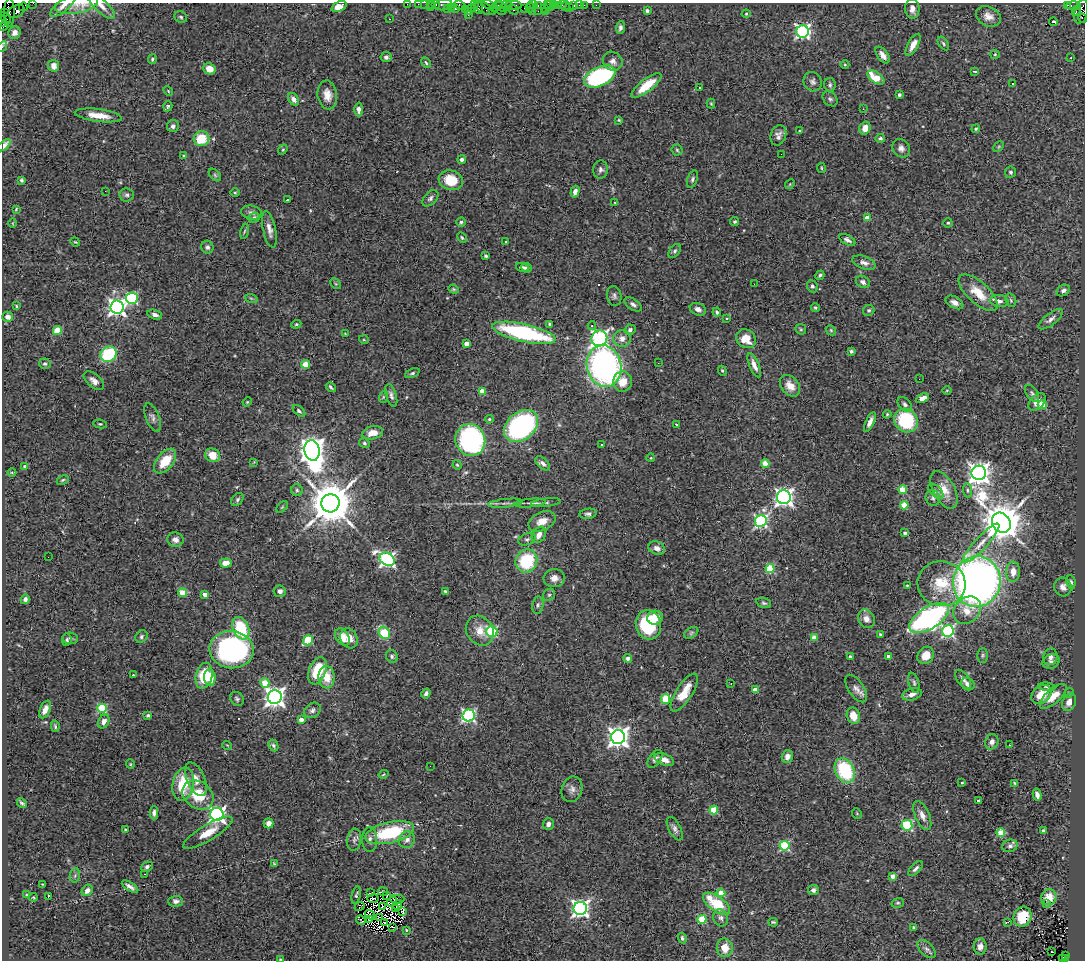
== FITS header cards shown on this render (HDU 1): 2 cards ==
NAXIS1  =                 1083
NAXIS2  =                  958

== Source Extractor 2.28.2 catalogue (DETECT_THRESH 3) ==
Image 1083 x 958 px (HDU 1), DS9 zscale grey, 1 PNG px = 1 image px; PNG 1087 x 962 px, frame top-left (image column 1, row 958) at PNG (2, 3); each listed source drawn as its Kron ellipse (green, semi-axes under 4 px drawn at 4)
Background 1.3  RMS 0.061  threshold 0.183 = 3 sigma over >= 5 px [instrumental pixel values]
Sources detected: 446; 5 with non-positive FLUX_AUTO (blend fragments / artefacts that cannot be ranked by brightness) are neither listed nor drawn; the other 441 listed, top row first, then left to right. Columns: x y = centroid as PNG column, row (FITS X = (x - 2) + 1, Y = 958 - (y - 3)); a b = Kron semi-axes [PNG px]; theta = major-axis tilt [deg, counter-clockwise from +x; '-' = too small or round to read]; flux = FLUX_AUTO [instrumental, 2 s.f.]
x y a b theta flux
33 3 2 2 - 37
76 4 22 9 11 43
407 4 2 2 - 28
418 4 2 2 - 52
425 4 2 2 - 47
431 4 3 2 - 39
435 4 3 3 - 190
443 5 9 5 11 240
460 5 6 4 -25 150
474 5 4 2 - 71
489 5 7 3 -19 220
498 5 5 2 - 180
507 5 5 3 - 53
513 5 8 3 1 320
533 5 3 2 - 82
538 5 3 2 - 56
547 5 3 3 - 110
554 5 3 2 - 58
558 5 3 2 - 130
562 5 2 2 - 34
574 5 3 3 - 130
579 5 2 2 - 20
584 5 2 2 - 45
596 5 2 2 - 22
1067 5 3 2 - 490
1073 5 7 3 -1 150
63 6 16 5 40 23
101 6 17 6 -44 27
550 6 5 3 - 150
565 6 5 2 - 50
23 7 4 2 - 140
339 7 8 5 23 41
430 7 2 2 - 140
452 7 3 2 - 76
501 7 7 3 -26 390
530 7 5 3 - 210
569 7 2 2 - 16
471 8 3 2 - 72
478 8 6 3 -83 380
484 8 11 5 -29 600
495 8 2 2 - 58
524 8 2 2 - 64
545 8 3 2 - 180
447 9 4 3 - 93
455 9 3 3 - 210
465 9 2 2 - 120
912 9 10 7 -87 25
501 10 5 3 - 440
513 10 6 4 -35 150
1076 10 5 2 - 990
16 11 9 6 27 960
468 11 3 2 - 71
493 11 2 2 - 59
532 11 2 2 - 96
538 11 2 2 - 170
647 11 3 3 - 7
546 12 3 2 - 18
1081 12 12 6 74 900
5 13 3 2 - 79
9 13 14 5 89 670
746 14 4 4 - 3.7
468 15 2 2 - 32
988 16 13 9 -27 33
181 17 6 5 - 7.7
5 18 7 2 -43 220
1083 18 4 2 - 230
389 19 3 2 - 6.2
2 21 5 2 - 180
1053 22 4 3 - 15
4 26 5 3 - 210
620 28 6 4 82 11
803 31 6 6 - 1000
14 33 6 6 - 21
943 44 7 4 -54 7.4
913 45 12 5 61 34
3 47 6 2 63 36
995 54 5 4 - 4.3
883 55 9 5 -53 26
386 57 5 5 - 9.8
1071 58 3 2 - 4.3
152 59 5 4 - 7.3
613 61 10 9 - 21
426 63 5 3 - 6.2
845 65 4 3 - 3.4
54 66 6 5 - 32
209 69 6 5 - 47
975 71 4 3 - 7.4
600 76 17 9 24 600
876 77 10 5 -34 110
813 82 10 8 -55 16
1013 84 3 3 - 6.9
646 85 18 6 38 99
830 85 7 5 -81 9.8
699 88 3 3 - 17
168 91 5 4 - 4.6
327 95 14 9 -81 43
899 95 3 3 - 10
294 99 7 5 -56 22
830 99 8 6 -45 10
711 104 5 4 - 4.3
168 106 5 4 - 6.9
359 109 7 4 -88 17
863 109 3 2 - 3.5
98 115 24 6 -7 63
619 120 4 3 - 4.2
173 126 6 6 - 12
865 128 6 5 - 35
976 129 4 3 - 5.5
800 131 4 3 - 4.2
778 135 10 7 70 19
880 138 4 4 - 8.5
201 139 8 7 - 110
4 145 8 4 41 41
999 147 6 4 45 5
901 148 9 8 - 19
283 149 5 4 - 4.4
677 150 5 5 - 6.5
781 154 2 2 - 3.3
183 156 4 3 - 4.5
462 160 4 4 - 11
821 168 5 2 - 4
600 169 9 7 82 13
1011 172 6 5 - 8.7
215 175 7 4 -46 7.4
692 179 9 5 70 9.6
21 180 4 4 - 7.4
451 180 12 10 -16 100
790 184 5 4 - 4.4
105 191 2 2 - 41
575 192 6 4 72 20
235 193 5 3 - 4.1
127 195 7 6 - 11
430 198 9 6 47 13
287 200 3 2 - 4.8
615 202 3 2 - 3.3
16 209 4 2 - 3.7
251 213 10 7 -12 16
254 218 6 5 - 13
867 218 4 4 - 45
461 222 5 4 - 7.6
735 222 4 4 - 6
13 223 5 3 - 3
948 223 4 4 - 5.8
269 229 19 6 -78 27
244 231 8 3 80 5.7
462 238 5 3 - 5
847 240 9 5 -29 14
505 241 3 3 - 9.6
75 242 5 3 - 3.8
207 247 6 6 - 13
675 251 8 5 52 9.4
486 256 4 3 - 6.6
864 263 12 6 -19 20
523 267 7 4 -15 12
526 268 5 5 - 9
820 275 5 4 - 7.1
863 282 7 5 -34 14
336 284 6 4 -44 5.9
754 284 2 2 - 4.7
812 286 6 5 - 8.8
454 289 5 4 - 5.2
1063 290 7 5 30 14
978 293 24 10 -42 93
614 296 10 7 -80 13
132 298 6 5 - 440
251 298 6 4 -19 5.3
1011 300 7 5 -70 7.3
999 301 9 6 -7 17
954 302 9 6 -28 21
633 304 10 5 -34 13
16 306 3 3 - 4.1
117 307 6 6 - 1800
815 308 4 4 - 5.3
698 309 8 6 -22 20
869 310 6 5 - 7.2
717 312 4 4 - 8.6
155 315 7 4 -16 16
8 317 5 5 - 20
727 318 4 2 - 3.2
1051 319 14 6 37 22
296 324 5 4 - 5.7
550 324 3 3 - 5.8
592 326 4 4 - 7.5
801 329 6 5 - 6
630 330 5 5 - 12
831 330 5 4 - 5.4
57 331 4 4 - 120
345 333 4 2 - 2.8
524 333 32 9 -13 570
599 338 8 7 - 960
622 338 8 8 - 28
746 339 10 9 - 79
364 340 5 3 - 3.7
466 344 4 4 - 32
851 351 4 3 - 8.2
108 354 8 7 - 290
658 363 3 2 - 5.6
45 364 6 5 - 7.5
306 364 4 4 - 100
754 365 13 5 -68 28
604 366 21 17 -75 1300
722 371 5 4 - 4.9
412 373 7 4 25 7.6
919 379 2 2 - 9.1
94 381 12 6 -40 21
623 381 10 9 - 57
790 386 12 8 -50 42
331 387 5 3 - 7.2
947 390 5 3 - 3.9
482 391 4 3 - 49
1032 393 9 5 -56 10
391 395 12 5 -73 14
383 397 6 4 72 5.5
922 398 7 4 26 54
247 402 5 3 - 3.7
1037 402 10 6 46 45
905 404 8 5 -49 12
1042 405 4 4 - 130
299 411 7 4 -41 9.7
887 414 4 3 - 4.7
153 418 15 6 -68 18
489 419 4 3 - 4.7
906 420 12 11 - 290
870 422 11 4 65 22
100 424 7 4 -8 6.1
676 424 3 2 - 2.9
521 426 19 13 40 800
372 433 10 6 13 45
470 440 16 14 -68 670
364 443 5 4 - 7.4
601 444 3 3 - 4.8
312 450 10 7 -80 4900
212 455 8 6 -25 61
651 458 4 3 - 2.8
165 461 14 8 51 99
254 462 4 2 - 2.8
543 463 9 5 -42 16
765 464 4 4 - 110
457 465 5 4 - 4.5
25 467 3 3 - 12
12 473 4 3 - 3.6
979 473 7 7 - 3000
63 480 6 4 27 6.5
297 490 6 5 - 8.5
903 490 4 4 - 130
944 490 20 10 -63 60
967 490 7 4 -86 7.9
936 491 9 5 -44 12
784 497 7 7 - 1900
933 498 8 7 - 11
237 499 7 5 52 9.5
330 503 9 9 - 19000
505 503 17 3 6 16
530 503 16 2 6 12
546 503 15 3 7 10
904 505 4 4 - 100
282 507 7 4 45 5.2
588 514 9 5 8 11
542 521 14 9 25 45
761 521 6 5 - 740
1001 523 10 9 - 14000
905 533 4 3 - 14
539 535 8 6 59 29
527 539 9 5 21 11
175 540 8 7 - 19
981 543 26 6 48 35
657 548 8 6 -21 21
48 557 2 2 - 4.6
387 559 8 6 -30 1100
526 561 12 10 59 230
226 563 6 4 7 43
770 568 4 4 - 170
1013 572 10 7 87 36
554 578 10 9 - 27
977 582 25 24 - 3100
1071 582 7 4 -81 8
941 584 24 22 -9 140
907 586 4 3 - 4.6
1063 587 9 8 - 26
280 591 6 5 - 16
445 591 4 3 - 5.5
183 593 4 4 - 130
205 594 4 3 - 28
549 595 6 5 - 7.5
25 599 5 4 - 14
764 603 7 5 -19 8.2
538 605 8 5 80 9.5
967 610 15 12 44 69
655 618 8 7 - 57
929 618 22 11 32 1100
866 619 9 8 - 26
648 625 15 12 -74 240
241 628 12 7 -68 210
480 631 15 13 -56 52
492 631 5 5 - 350
948 631 6 5 - 610
384 633 6 5 - 210
691 633 8 5 31 7.3
880 634 3 3 - 4.7
141 637 7 5 49 9.6
342 637 9 6 -56 53
70 638 8 5 -6 11
349 638 10 8 -61 41
814 638 4 4 - 71
67 640 6 5 - 8.8
308 640 5 4 - 210
231 650 22 18 -7 900
926 655 9 7 50 50
983 655 7 5 -89 7.3
392 656 7 5 -58 9.3
850 656 3 3 - 4.5
888 656 4 4 - 8.5
1050 657 8 7 - 19
628 658 4 4 - 19
1051 662 9 7 18 15
317 671 14 8 68 140
133 675 3 2 - 3.3
204 676 13 8 77 140
327 677 11 8 -86 74
210 678 8 5 -84 52
963 679 11 5 -52 15
265 683 5 4 - 110
914 683 10 5 -74 11
731 684 3 2 - 7.3
968 684 7 6 - 17
1047 687 8 4 -7 7.8
856 688 16 8 -56 25
755 690 4 4 - 74
426 693 5 4 - 12
684 693 22 8 57 82
1069 693 5 4 - 5.7
912 694 10 6 15 22
1041 695 11 8 42 76
1053 696 17 7 42 58
275 697 7 7 - 2600
237 699 8 6 -45 9.3
666 699 5 4 - 160
1069 702 9 6 63 28
102 708 5 4 - 260
45 710 9 5 66 30
312 710 9 7 38 14
148 715 4 3 - 6.5
469 715 6 6 - 770
853 716 8 6 -71 44
301 720 4 3 - 27
104 722 7 5 63 20
55 726 6 3 -79 6.7
618 737 7 7 - 2800
992 742 8 6 66 20
227 745 5 3 - 2.8
1009 745 2 2 - 3.3
273 746 6 4 -64 7.7
787 756 6 5 - 27
655 759 10 5 56 15
664 760 10 5 -22 35
130 764 5 4 - 4.3
430 766 2 2 - 6.6
845 771 13 9 -64 280
384 774 5 3 - 3.9
196 779 18 9 -66 37
962 783 4 3 - 3.7
1015 783 4 2 - 4.5
183 784 16 10 77 150
572 789 13 10 70 23
198 795 17 13 -38 130
1037 795 6 4 -76 18
979 800 3 3 - 9.3
22 803 6 3 -51 7.9
714 810 4 4 - 140
154 813 6 4 88 15
857 813 5 4 - 4.9
217 814 6 6 - 1600
922 815 15 7 -66 28
268 823 5 5 - 22
548 824 6 5 - 15
907 825 5 5 - 310
125 829 3 2 - 3.2
675 829 13 6 -62 17
1044 831 4 3 - 6.2
208 833 28 8 31 68
390 833 25 10 13 280
1001 833 4 4 - 150
354 840 11 7 80 17
370 840 12 7 90 21
407 840 8 7 - 21
784 846 5 5 - 320
1010 846 8 6 17 11
274 864 4 2 - 4.6
147 867 6 4 27 11
915 869 9 4 45 13
145 874 3 2 - 5.7
75 875 7 5 78 8.2
893 876 4 3 - 38
43 884 3 2 - 2.6
130 887 9 4 -32 17
87 890 6 5 - 24
813 890 5 5 - 15
383 891 5 2 - 5.3
370 893 2 2 - 4.7
721 893 4 4 - 70
27 895 4 3 - 4
356 895 9 4 77 6.9
387 896 2 2 - 2.6
33 897 4 4 - 4.3
48 897 4 2 - 29
1049 897 8 7 - 50
373 898 5 2 - 3.3
397 899 7 2 1 2.3
176 901 7 5 1 13
392 902 5 2 - 0.32
898 903 6 5 - 6.5
1046 903 2 2 - 4.9
716 904 16 7 -37 160
398 905 5 2 - 0.53
359 906 5 3 - 13
382 907 3 2 - 2.5
580 908 6 6 - 1700
395 909 3 2 - 1.6
403 911 4 3 - 8.1
370 915 5 2 - 1.4
379 917 3 2 - 3.1
1023 917 10 8 65 94
721 918 9 7 -66 16
702 919 4 4 - 150
361 920 5 2 - 0.74
370 920 3 2 - 3.9
385 922 2 2 - 3.4
773 922 5 3 - 5.3
1008 922 4 2 - 4.2
393 927 3 2 - 14
913 928 3 2 - 5.6
406 930 4 3 - 3.9
682 938 5 4 - 8.2
980 946 8 6 86 23
725 948 9 8 - 54
927 949 11 6 -46 14
1051 952 2 2 - 3.8
1066 955 3 2 - 180
1062 958 4 3 - 140
280 959 3 2 - 4.2
1065 959 3 3 - 100
At the frame edge (FLAGS 8, measured only in part): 19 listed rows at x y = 33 3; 76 4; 407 4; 418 4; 425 4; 431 4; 435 4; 443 5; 460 5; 63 6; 101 6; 339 7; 1081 12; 1083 18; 2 21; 3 47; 4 145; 280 959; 1065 959
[5 non-positive-flux detections neither listed nor drawn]